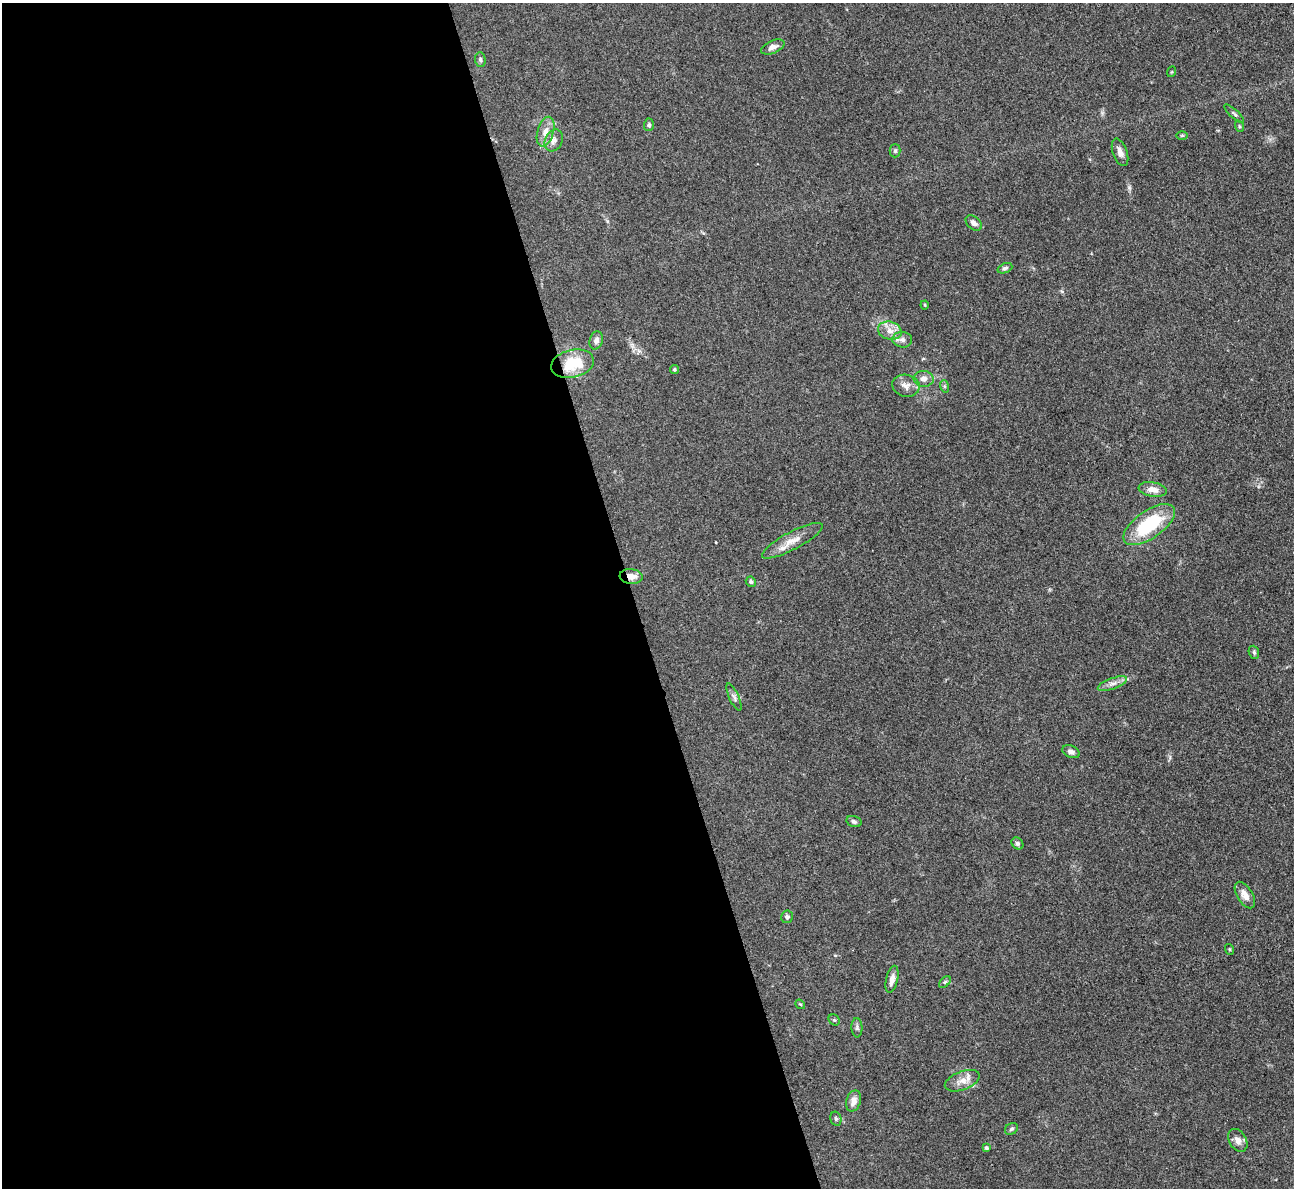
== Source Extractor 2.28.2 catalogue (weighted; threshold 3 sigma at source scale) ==
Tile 9 of 4 x 4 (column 1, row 3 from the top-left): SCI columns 1-1292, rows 1451-2636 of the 5170 x 5151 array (HDU 1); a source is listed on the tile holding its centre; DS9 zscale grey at full resolution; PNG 1296 x 1190 px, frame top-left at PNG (2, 3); each listed source drawn as its Kron ellipse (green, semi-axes under 4 px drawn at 4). Shown black and unused: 49% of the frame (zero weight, under 3 of 4 exposures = <1% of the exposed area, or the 3 px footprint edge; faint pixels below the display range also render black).
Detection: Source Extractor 2.28.2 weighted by HDU 2 'WHT'; one run over the whole footprint, this tile lists its part. Background 0.105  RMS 0.006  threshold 0.0269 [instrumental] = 3 sigma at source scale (4.5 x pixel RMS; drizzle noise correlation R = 1.50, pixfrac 1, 0.05/0.05 arcsec/px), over >= 5 px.
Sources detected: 47; all 47 listed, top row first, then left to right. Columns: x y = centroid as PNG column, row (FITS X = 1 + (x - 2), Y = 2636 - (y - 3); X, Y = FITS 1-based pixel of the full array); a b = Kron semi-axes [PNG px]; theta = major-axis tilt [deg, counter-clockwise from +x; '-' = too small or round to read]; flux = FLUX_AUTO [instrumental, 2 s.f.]
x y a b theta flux
773 47 12 6 22 2.7
480 60 7 5 -87 1.3
1171 72 5 3 - 0.55
1234 114 12 3 -42 1.1
649 125 6 5 - 1.2
1239 126 5 3 - 0.69
546 132 15 8 74 4.8
1182 135 6 4 0 0.65
554 140 11 8 62 3.2
895 151 6 5 - 1.1
1120 152 14 7 -70 3.5
974 223 9 6 -40 2.8
1005 268 8 5 22 1.3
925 305 4 4 - 0.56
890 331 12 9 -17 4.9
596 340 9 6 74 2.3
902 340 10 8 -5 2.5
572 364 22 14 13 21
674 369 4 4 - 0.94
924 379 10 8 -5 3.5
906 386 14 11 -10 4.3
944 386 6 4 -71 0.87
1153 489 14 7 -10 4.3
1149 525 30 14 34 37
792 541 34 9 28 8.3
631 576 11 7 -7 5.5
751 582 5 4 - 1
1254 652 7 5 -69 0.95
1112 684 15 5 20 3.3
734 697 14 5 -65 2
1071 752 9 6 -23 2
854 822 8 5 -16 1.2
1017 843 6 5 - 1.3
1245 895 15 7 -58 5
787 917 6 6 - 1.6
1229 949 5 3 - 0.59
892 979 14 6 77 3.9
945 982 7 4 45 0.89
800 1004 5 4 - 0.65
834 1020 6 5 - 0.9
857 1028 10 5 -87 1.3
962 1081 18 9 20 5.7
853 1101 11 7 74 3.9
836 1119 7 5 -75 1.1
1011 1129 7 5 33 1.2
1238 1140 12 8 -59 3.9
986 1148 4 4 - 1.2
Overlapping masked pixels (flux is a lower limit): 2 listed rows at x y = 572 364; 631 576
Unlisted compact peaks at least as high as the median listed source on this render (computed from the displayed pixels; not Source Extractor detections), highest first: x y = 1129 187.